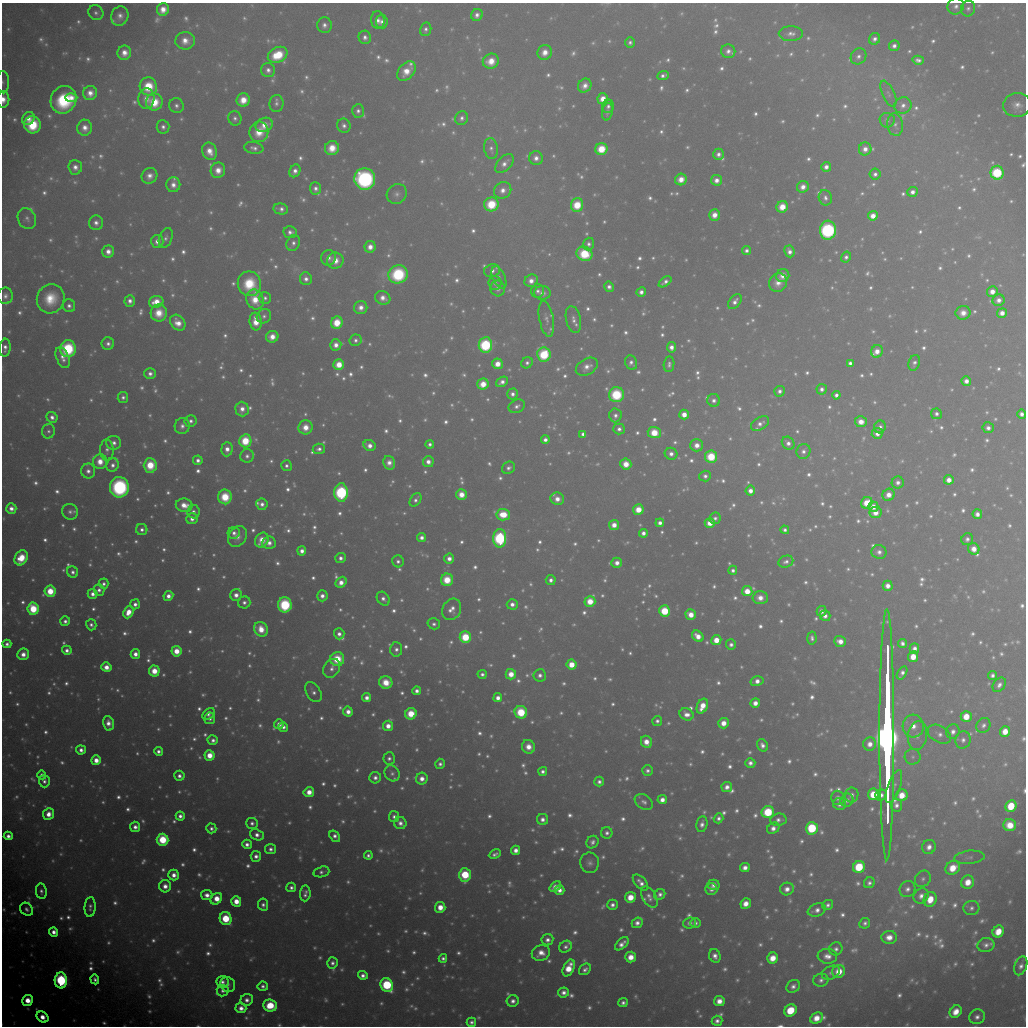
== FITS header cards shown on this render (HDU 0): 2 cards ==
NAXIS1  =                 1024 / Required FITS header
NAXIS2  =                 1024 / Required FITS header

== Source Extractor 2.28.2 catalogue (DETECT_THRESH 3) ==
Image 1024 x 1024 px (HDU 0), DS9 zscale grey, 1 PNG px = 1 image px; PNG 1028 x 1028 px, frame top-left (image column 1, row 1024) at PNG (2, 3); each listed source drawn as its Kron ellipse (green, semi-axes under 4 px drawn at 4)
Background 9770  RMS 56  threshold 169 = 3 sigma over >= 5 px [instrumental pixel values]
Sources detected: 1818; of the 1818, the 500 brightest by FLUX_AUTO listed and drawn (1318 fainter detections omitted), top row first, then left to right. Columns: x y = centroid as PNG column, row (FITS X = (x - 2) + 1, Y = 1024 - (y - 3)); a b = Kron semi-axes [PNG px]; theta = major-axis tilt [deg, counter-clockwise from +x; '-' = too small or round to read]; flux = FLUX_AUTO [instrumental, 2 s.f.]
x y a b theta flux
956 6 8 8 - 2.5e+04
968 8 8 7 - 1.6e+04
163 9 6 6 - 5.8e+04
96 13 8 7 - 1.8e+04
477 15 6 5 - 2.6e+04
120 16 10 8 66 3.5e+04
378 20 9 6 -81 3.1e+04
382 22 7 5 -81 2.1e+04
324 25 7 7 - 2.5e+04
426 29 7 5 78 1.7e+04
791 34 12 7 0 2.8e+04
365 37 7 6 - 2.4e+04
875 39 6 5 - 2.2e+04
185 41 10 9 - 5.5e+04
630 42 5 5 - 1.6e+04
894 46 5 5 - 2.4e+04
728 51 7 6 - 2.5e+04
545 52 7 7 - 5.1e+04
124 53 7 6 - 5.0e+04
278 55 10 7 27 1.7e+05
858 56 8 7 - 2.3e+04
918 60 6 4 -13 1.9e+04
491 61 8 7 - 7.7e+04
268 70 7 7 - 2.5e+04
406 71 11 7 50 7.5e+04
663 75 6 4 23 1.8e+04
3 82 11 6 -89 1.6e+04
148 86 9 8 - 1.7e+05
585 86 7 6 - 3.5e+04
90 93 7 7 - 4.3e+04
888 94 14 6 -65 1.7e+04
71 98 6 4 1 3.6e+04
3 99 8 6 90 5.1e+04
146 99 10 8 87 4.3e+04
603 99 5 5 - 6.1e+04
63 100 14 12 61 3.4e+05
243 100 7 6 - 7.7e+04
154 102 8 8 - 1.3e+05
276 103 8 7 - 1.9e+04
903 105 9 8 - 2.8e+04
1017 105 14 12 7 4.4e+04
176 106 7 7 - 2.0e+04
608 106 7 6 - 1.8e+04
358 111 7 6 - 1.9e+04
607 112 9 5 77 1.6e+04
28 118 7 6 - 3.7e+04
235 118 7 6 - 1.6e+04
461 118 7 6 - 1.9e+04
887 120 7 7 - 1.7e+04
32 125 8 8 - 2.3e+05
264 125 9 6 26 6.2e+04
895 125 11 8 -82 2.1e+04
344 126 7 6 - 2.2e+04
163 127 7 6 - 2.1e+04
85 128 8 7 - 4.2e+04
259 132 10 9 - 9.5e+04
254 148 9 6 -9 2.1e+04
332 148 7 7 - 8.4e+04
491 148 10 7 -80 1.9e+04
601 149 6 6 - 1.4e+05
865 149 6 6 - 3.6e+04
210 151 9 7 -64 5.8e+04
718 154 6 5 - 2.3e+04
536 158 7 7 - 3.0e+04
504 163 11 6 46 3.2e+04
75 167 7 6 - 3.2e+04
826 167 5 5 - 2.9e+04
218 170 8 7 - 5.6e+04
295 171 7 5 61 2.7e+04
997 173 7 6 - 3.8e+05
875 174 5 5 - 1.8e+04
150 176 8 7 - 3.6e+04
365 179 10 10 - 8.6e+05
681 179 6 5 - 5.5e+04
716 180 5 5 - 3.5e+04
173 185 7 7 - 3.6e+04
803 187 6 5 - 3.8e+04
316 188 6 5 - 2.2e+04
503 190 9 8 - 3.9e+04
912 192 5 5 - 2.7e+04
397 194 10 9 - 2.3e+04
825 198 8 6 -71 1.9e+04
491 204 7 7 - 1.7e+05
577 205 7 6 - 1.5e+05
782 207 6 5 - 8.7e+04
281 209 7 5 -12 2.3e+04
714 215 6 5 - 5.1e+04
873 216 5 4 - 5.6e+04
27 219 11 9 -65 2.2e+04
96 223 7 7 - 2.7e+04
828 230 9 8 - 7.8e+05
290 232 7 6 - 2.3e+04
166 238 10 6 69 1.8e+04
157 241 6 6 - 3.6e+04
293 243 8 6 65 2.1e+04
589 244 6 5 - 1.7e+04
370 247 6 5 - 4.5e+04
108 251 6 6 - 3.8e+04
746 251 4 4 - 1.8e+04
789 251 6 5 - 2.9e+04
584 254 8 7 - 2.1e+05
846 257 5 5 - 1.6e+04
329 258 8 7 - 2.6e+04
335 261 8 8 - 5.6e+04
492 271 8 6 13 2.3e+04
398 274 10 9 - 3.4e+05
783 276 6 6 - 4.4e+04
499 278 12 6 -67 1.8e+04
306 279 6 6 - 2.5e+04
531 281 7 6 - 4.1e+04
665 282 7 4 36 2.2e+04
495 283 7 6 - 1.6e+04
778 283 10 8 52 4.4e+04
249 284 12 11 - 1.9e+05
609 287 5 5 - 2.1e+04
498 288 8 7 - 2.6e+04
538 291 7 6 - 1.7e+04
641 292 5 4 - 2.5e+04
992 292 5 5 - 4.7e+04
542 293 8 7 - 3.0e+04
5 296 8 7 - 2.2e+04
265 298 6 6 - 1.6e+04
383 298 8 6 -28 4.0e+04
51 299 15 13 65 1.4e+05
255 300 10 8 -61 9.1e+04
999 300 6 5 - 3.1e+04
130 301 6 5 - 2.8e+04
156 302 7 6 - 7.4e+04
735 302 8 5 54 2.5e+04
69 306 6 6 - 2.0e+04
361 307 7 6 - 3.6e+04
159 313 8 8 - 8.5e+04
963 313 7 6 - 4.8e+04
1002 313 5 5 - 3.9e+04
264 316 7 7 - 1.7e+04
546 319 18 7 -79 2.7e+04
573 319 14 7 -77 2.8e+04
256 321 9 6 -83 9.0e+04
178 323 9 6 -50 5.6e+04
337 323 6 6 - 1.3e+05
272 337 6 6 - 5.2e+04
356 340 6 5 - 1.8e+04
108 344 6 6 - 2.2e+04
336 345 5 5 - 3.6e+04
485 345 8 6 84 4.6e+05
671 347 5 4 - 3.1e+04
5 348 9 5 85 2.6e+04
68 349 8 8 - 3.7e+05
877 351 6 5 - 4.8e+04
544 354 7 6 - 2.9e+05
63 358 11 6 -66 3.3e+04
527 363 6 5 - 1.6e+04
631 363 7 6 - 2.0e+04
850 363 4 4 - 2.0e+04
914 363 8 5 70 1.7e+04
498 364 5 5 - 6.2e+04
669 364 8 5 82 1.6e+04
339 365 5 5 - 9.1e+04
587 367 12 8 30 4.0e+04
150 374 6 5 - 2.4e+04
966 381 4 4 - 3.2e+04
502 382 6 4 34 2.8e+04
483 384 6 5 - 8.4e+04
822 389 5 5 - 2.2e+04
779 391 5 5 - 2.0e+04
512 394 5 5 - 2.2e+04
616 395 7 7 - 2.6e+05
836 395 4 4 - 2.0e+04
123 397 5 5 - 1.7e+04
714 400 6 6 - 2.3e+04
517 406 8 6 24 1.9e+04
242 409 7 6 - 4.1e+04
936 414 5 5 - 1.8e+04
1022 414 4 4 - 2.5e+04
615 415 7 6 - 2.1e+04
684 415 5 5 - 5.6e+04
52 417 5 5 - 2.5e+04
191 421 6 6 - 1.9e+04
861 422 6 5 - 5.1e+04
760 424 10 6 30 2.6e+04
182 426 8 7 - 2.6e+04
306 427 7 7 - 6.4e+04
880 427 6 5 - 1.8e+04
988 428 5 5 - 2.4e+04
619 429 5 5 - 2.0e+04
48 431 7 6 - 1.6e+04
654 433 6 5 - 1.3e+05
877 433 5 5 - 3.5e+04
583 434 4 4 - 1.9e+04
545 440 4 4 - 2.4e+04
245 441 6 6 - 1.7e+05
114 443 7 7 - 2.6e+04
788 443 7 6 - 2.6e+04
430 444 4 4 - 1.6e+04
697 445 6 6 - 4.8e+04
369 446 6 5 - 3.9e+04
227 449 7 5 87 3.9e+04
319 449 6 5 - 2.1e+04
107 450 10 7 -89 1.9e+04
803 451 7 7 - 2.3e+04
671 454 6 6 - 2.8e+04
247 456 7 6 - 2.1e+04
711 457 6 6 - 1.8e+05
198 460 5 4 - 2.3e+04
100 462 7 7 - 7.0e+04
428 462 5 5 - 3.3e+04
389 463 7 5 -67 3.5e+04
626 464 5 5 - 7.3e+04
113 465 7 6 - 2.5e+04
150 465 7 6 - 1.4e+05
286 466 5 5 - 1.6e+04
508 468 7 6 - 1.9e+04
88 471 7 7 - 2.7e+04
705 476 6 5 - 1.9e+04
949 480 5 4 - 4.4e+04
898 482 6 6 - 2.4e+04
119 487 10 9 - 6.5e+05
750 491 5 5 - 3.5e+04
341 493 9 6 90 6.3e+05
461 494 5 5 - 6.5e+04
889 495 6 5 - 5.0e+04
225 497 7 7 - 1.6e+05
557 499 7 6 - 4.3e+04
416 500 7 5 57 1.7e+04
867 503 6 5 - 9.8e+04
262 504 6 5 - 2.4e+04
184 505 8 6 -10 6.3e+04
873 507 5 5 - 4.8e+04
11 509 5 5 - 3.2e+04
638 509 5 5 - 9.4e+04
70 512 8 7 - 1.9e+04
193 512 6 6 - 2.0e+04
875 512 6 5 - 5.5e+04
977 514 5 4 - 2.7e+04
503 515 7 6 - 1.3e+05
715 518 6 5 - 1.7e+04
192 519 5 5 - 2.6e+04
660 523 4 4 - 2.4e+04
710 523 5 5 - 6.0e+04
614 525 5 5 - 5.1e+04
142 529 5 5 - 1.9e+04
785 530 4 4 - 1.6e+04
234 533 6 5 - 2.1e+04
643 533 4 4 - 2.5e+04
237 537 11 8 55 3.8e+04
422 538 4 4 - 2.7e+04
500 538 9 6 90 6.4e+05
967 539 6 5 - 1.8e+04
262 540 8 6 57 7.4e+04
269 543 6 6 - 3.1e+04
974 549 6 5 - 5.1e+04
302 551 4 4 - 3.1e+04
879 552 7 6 - 2.6e+04
21 558 8 6 59 1.3e+05
340 558 5 5 - 2.3e+04
449 559 5 5 - 3.2e+04
398 561 6 5 - 1.8e+04
786 562 7 6 - 1.8e+04
617 563 5 5 - 3.4e+04
733 570 4 4 - 1.7e+04
73 572 6 5 - 2.0e+04
447 580 6 6 - 1.3e+05
551 580 5 5 - 2.2e+04
341 582 6 5 - 4.6e+04
104 584 5 4 - 1.7e+04
888 586 5 5 - 3.7e+04
99 590 5 5 - 2.2e+04
50 591 5 5 - 1.3e+05
747 591 5 5 - 7.8e+04
93 594 5 5 - 3.0e+04
236 595 6 5 - 3.6e+04
168 596 5 4 - 3.4e+04
322 596 5 5 - 2.9e+04
760 598 7 6 - 4.6e+04
383 599 7 6 - 2.4e+04
590 601 5 5 - 9.3e+04
244 602 6 6 - 2.0e+04
135 604 5 5 - 2.5e+04
512 604 5 5 - 2.8e+04
285 605 7 7 - 3.7e+05
33 609 6 5 - 2.1e+05
452 609 11 9 61 4.2e+04
665 611 5 5 - 2.2e+05
821 611 5 5 - 2.7e+04
128 612 6 5 - 7.2e+04
691 615 5 5 - 6.3e+04
825 616 5 5 - 2.8e+04
65 621 5 5 - 2.0e+04
434 624 6 5 - 1.6e+04
91 625 6 5 - 1.8e+04
261 629 7 6 - 8.5e+04
339 634 5 5 - 2.5e+04
698 636 6 5 - 5.2e+04
465 637 6 5 - 2.3e+05
812 638 6 4 -86 1.6e+04
716 640 5 5 - 7.5e+04
840 641 6 5 - 4.4e+04
902 643 4 4 - 2.0e+04
7 644 4 4 - 1.9e+04
731 645 5 5 - 1.9e+04
396 649 7 6 - 2.1e+04
914 649 5 4 - 2.8e+04
67 650 5 4 - 2.5e+04
176 651 5 5 - 8.1e+04
23 654 6 6 - 4.2e+04
135 654 5 4 - 3.6e+04
913 657 5 5 - 8.4e+04
337 659 7 7 - 1.5e+05
571 665 5 5 - 9.2e+04
106 667 5 4 - 5.4e+04
332 668 10 8 57 2.8e+04
154 671 5 5 - 9.3e+04
902 673 7 4 58 2.3e+04
482 674 4 4 - 1.6e+04
511 674 5 5 - 6.8e+04
540 675 6 6 - 2.2e+04
992 675 4 4 - 1.6e+04
757 681 6 5 - 3.2e+04
386 682 6 6 - 9.1e+04
999 685 8 5 53 2.2e+04
417 691 4 4 - 2.4e+04
313 692 11 7 -58 2.3e+04
367 698 4 4 - 3.1e+04
498 698 4 4 - 3.3e+04
755 703 5 5 - 3.7e+04
702 706 8 5 65 7.9e+04
348 712 5 5 - 3.9e+04
521 712 6 6 - 2.3e+05
209 714 7 5 39 2.1e+04
411 714 6 5 - 1.5e+05
687 714 7 6 - 3.7e+04
966 716 5 5 - 9.1e+04
210 718 6 5 - 2.0e+04
657 721 5 5 - 1.6e+04
108 723 7 5 -76 4.0e+04
723 723 5 5 - 5.3e+04
279 724 5 5 - 3.3e+04
983 725 8 6 50 1.8e+04
388 726 5 5 - 4.8e+04
913 726 11 10 - 6.0e+04
283 727 5 5 - 2.3e+04
1005 731 5 5 - 6.5e+04
953 732 7 6 - 2.7e+04
939 734 12 8 -30 3.2e+04
887 735 126 7 90 1.6e+07
917 735 14 9 82 4.0e+04
213 740 5 4 - 2.1e+04
963 740 9 7 77 2.4e+04
646 742 6 5 - 5.4e+04
870 744 6 6 - 4.1e+04
762 745 6 5 - 2.4e+04
528 747 7 6 - 5.2e+04
81 750 5 4 - 2.7e+04
158 751 4 4 - 2.1e+04
209 755 5 5 - 8.7e+04
913 757 8 7 - 1.7e+04
389 758 6 5 - 1.7e+04
96 760 5 4 - 5.5e+04
750 763 5 5 - 2.3e+04
440 764 5 5 - 1.8e+04
543 771 4 4 - 1.8e+04
647 771 5 5 - 1.8e+04
392 773 8 7 - 1.8e+04
42 775 4 4 - 1.6e+04
179 776 5 5 - 2.2e+04
375 778 6 5 - 2.3e+04
422 779 6 6 - 4.0e+04
44 781 6 5 - 1.8e+04
599 782 5 5 - 1.9e+04
727 787 5 5 - 3.0e+04
894 787 17 6 71 2.6e+04
309 792 5 5 - 6.1e+04
873 794 6 5 - 1.3e+05
852 795 7 6 - 2.1e+04
881 795 5 5 - 2.3e+04
902 795 6 5 - 8.3e+04
838 798 7 6 - 2.1e+04
662 800 5 4 - 3.4e+04
847 800 7 6 - 2.1e+04
644 802 10 7 -33 2.1e+04
840 804 6 6 - 2.6e+04
896 805 6 5 - 2.2e+04
1011 806 6 5 - 1.5e+05
768 812 6 6 - 2.4e+05
48 814 6 5 - 4.9e+04
180 816 4 4 - 2.5e+04
394 817 5 5 - 1.8e+04
719 818 5 4 - 1.8e+04
542 819 5 5 - 2.8e+04
778 820 8 6 8 2.2e+04
252 823 6 5 - 1.9e+04
400 823 6 6 - 2.8e+04
702 824 8 5 79 2.5e+04
1010 825 6 6 - 9.0e+04
135 827 5 5 - 2.8e+04
211 828 5 5 - 1.6e+04
773 828 6 5 - 3.0e+04
812 828 6 6 - 4.0e+05
607 833 6 5 - 1.9e+04
257 835 7 5 -22 2.9e+04
8 836 4 4 - 2.5e+04
335 836 6 4 -54 2.4e+04
162 840 6 6 - 2.4e+05
592 842 6 5 - 2.0e+04
247 844 5 4 - 2.5e+04
929 847 7 6 - 3.5e+04
270 849 5 5 - 2.0e+04
516 850 4 4 - 3.4e+04
495 854 6 4 27 1.8e+04
368 855 4 4 - 1.6e+04
256 856 5 5 - 2.6e+04
969 857 15 6 5 1.9e+04
590 863 10 9 - 2.4e+04
859 867 6 5 - 2.4e+05
745 868 5 4 - 3.2e+04
953 868 8 6 38 1.1e+05
321 872 8 5 17 1.6e+04
174 875 5 5 - 3.8e+04
465 875 7 6 - 2.4e+05
923 879 9 7 49 1.7e+04
640 882 10 5 -47 3.0e+04
968 882 7 6 - 7.6e+04
869 883 6 5 - 1.8e+04
713 885 6 5 - 3.0e+04
165 886 6 6 - 4.0e+04
291 887 5 5 - 1.8e+04
555 887 6 4 37 3.3e+04
711 889 6 6 - 2.6e+04
787 889 7 6 - 3.5e+04
907 889 8 7 - 2.4e+04
559 890 5 4 - 3.1e+04
41 891 8 5 -82 1.7e+04
305 893 8 5 85 2.2e+04
660 894 6 5 - 2.0e+04
207 895 6 5 - 3.4e+04
921 896 8 7 - 3.2e+04
630 897 5 5 - 8.5e+04
649 897 11 6 -59 2.6e+04
216 899 6 5 - 7.8e+04
930 899 7 6 - 9.1e+04
236 901 5 5 - 6.7e+04
746 903 5 5 - 5.0e+04
263 905 6 5 - 1.9e+04
612 905 5 5 - 2.3e+04
828 905 5 5 - 1.6e+04
90 907 10 5 86 1.7e+04
440 907 5 5 - 6.2e+04
971 908 8 7 - 1.8e+04
27 909 7 6 - 1.8e+04
817 910 9 6 20 3.0e+04
226 919 7 5 -69 2.3e+05
637 923 6 5 - 2.6e+04
690 923 6 5 - 2.3e+04
695 923 5 5 - 1.7e+04
865 923 6 5 - 1.6e+04
998 931 6 5 - 9.1e+04
54 932 4 4 - 3.4e+04
889 937 7 6 - 5.1e+04
547 940 6 5 - 2.5e+04
622 944 8 4 42 3.3e+04
986 945 8 7 - 2.4e+04
566 947 7 5 35 1.7e+04
836 949 7 6 - 2.0e+04
541 953 9 7 21 5.7e+04
715 956 7 5 -66 3.1e+04
827 956 10 7 -7 3.8e+04
631 957 5 5 - 6.3e+04
443 958 4 4 - 1.7e+04
773 958 5 5 - 7.3e+04
332 963 5 5 - 2.0e+04
1021 966 10 6 70 2.7e+04
569 968 9 5 64 1.0e+05
585 969 7 5 41 2.1e+04
839 971 7 6 - 8.1e+04
831 973 9 6 26 1.6e+04
363 975 5 4 - 2.5e+04
95 979 5 4 - 1.8e+04
61 980 8 6 -87 8.0e+05
821 980 8 6 11 2.0e+04
222 982 6 6 - 2.1e+04
228 984 8 7 - 1.7e+04
387 985 7 6 - 4.9e+05
263 986 5 4 - 1.8e+04
793 986 7 6 - 2.4e+04
223 991 6 6 - 1.8e+04
564 992 5 5 - 2.9e+04
27 1000 6 5 - 7.9e+04
247 1000 6 5 - 2.8e+04
513 1001 6 5 - 2.6e+04
719 1001 5 5 - 5.2e+04
623 1003 5 4 - 1.9e+04
270 1006 7 6 - 1.7e+05
241 1008 5 5 - 3.6e+04
790 1010 7 5 41 1.4e+05
956 1012 7 5 50 6.6e+04
42 1017 6 5 - 5.8e+04
977 1017 8 7 - 2.8e+04
816 1018 6 5 - 7.2e+04
717 1021 5 5 - 2.2e+04
471 1022 5 4 - 1.8e+04
At the frame edge (FLAGS 8, measured only in part): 2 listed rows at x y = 3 82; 3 99
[1318 fainter detections neither listed nor drawn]

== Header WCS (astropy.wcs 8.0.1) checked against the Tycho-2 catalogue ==
Header WCS as astropy/WCSLIB reads it (applying the file's SIP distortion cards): RA---TAN-SIP/DEC--TAN-SIP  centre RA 21:57:28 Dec +11:52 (329.37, +11.87 deg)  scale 31.6 arcsec/px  FOV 540.0' x 540.0'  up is +118 deg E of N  parity flipped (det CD > 0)
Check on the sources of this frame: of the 60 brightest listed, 50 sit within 47.5 arcsec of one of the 180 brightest Tycho-2 stars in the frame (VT <= 8.42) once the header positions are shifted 5.38 arcsec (4.59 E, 2.80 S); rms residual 18.24 arcsec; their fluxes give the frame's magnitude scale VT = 20.31 - 2.5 log10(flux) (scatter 0.25 mag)
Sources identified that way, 360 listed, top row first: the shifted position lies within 47.5 arcsec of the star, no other Tycho-2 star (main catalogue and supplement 1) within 95.0 arcsec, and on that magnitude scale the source's flux lands within +1.5 / -3 mag of the star's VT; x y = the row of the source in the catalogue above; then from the Tycho-2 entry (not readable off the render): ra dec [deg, ICRS J2000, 3 dp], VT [Tycho-2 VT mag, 2 dp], TYC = Tycho-2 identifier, HIP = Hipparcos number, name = IAU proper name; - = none
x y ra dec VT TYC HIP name
163 9 334.855 +12.460 8.07 1145-232-1 110205 -
477 15 333.458 +10.073 9.10 1141-365-1 - -
378 20 333.840 +10.859 9.32 1141-428-1 - -
382 22 333.811 +10.831 9.39 1141-602-1 - -
324 25 334.032 +11.287 9.45 1145-623-1 - -
426 29 333.567 +10.525 9.51 1141-978-1 - -
791 34 331.983 +7.739 10.08 1136-624-1 - -
875 39 331.583 +7.110 9.36 564-507-1 - -
894 46 331.447 +6.988 8.92 564-669-1 109076 -
491 61 333.038 +10.155 8.13 1140-1217-1 109604 -
268 70 333.924 +11.911 9.04 1145-1049-1 - -
148 86 334.313 +12.898 7.11 1145-1388-1 110035 -
585 86 332.445 +9.536 9.29 1140-742-1 - -
603 99 332.267 +9.451 7.94 1140-1451-1 109341 -
243 100 333.798 +12.228 7.96 1145-847-1 - -
276 103 333.624 +11.990 10.11 1145-745-1 - -
903 105 330.948 +7.166 9.47 564-345-1 - -
608 106 332.185 +9.442 9.45 1140-1483-1 - -
358 111 333.218 +11.391 9.31 1145-651-1 109658 -
607 112 332.145 +9.469 9.88 1140-1454-1 - -
235 118 333.689 +12.372 9.77 1145-919-1 - -
461 118 332.718 +10.622 9.64 1140-909-1 - -
264 125 333.513 +12.172 8.20 1145-1194-1 109772 -
895 125 330.832 +7.306 10.53 564-167-1 - -
163 127 333.933 +12.959 9.36 1145-1145-1 - -
259 132 333.479 +12.244 8.42 1145-848-1 - -
332 148 333.040 +11.748 8.17 1144-635-1 - -
491 148 332.358 +10.521 10.11 1140-346-1 - -
601 149 331.881 +9.671 7.03 1140-1408-1 109218 -
210 151 333.547 +12.705 8.58 1145-992-1 - -
718 154 331.343 +8.790 9.38 1136-467-1 - -
536 158 332.086 +10.216 9.18 1140-204-1 - -
504 163 332.177 +10.487 9.44 1140-62-1 109305 -
826 167 330.791 +8.011 8.89 1135-1076-1 - -
218 170 333.355 +12.721 8.42 1145-406-1 109716 -
295 171 333.019 +12.130 8.99 1144-943-1 109597 -
997 173 330.033 +6.717 5.97 564-1847-1 108612 -
875 174 330.528 +7.664 9.38 1135-459-1 - -
365 179 332.656 +11.625 5.96 1144-1415-1 109471 -
716 180 331.146 +8.913 8.66 1135-34-1 108973 -
173 185 333.432 +13.127 9.03 1149-1325-1 - -
803 187 330.732 +8.274 8.88 1135-445-1 - -
316 188 332.793 +12.046 9.31 1144-1329-1 - -
503 190 331.975 +10.609 9.05 1140-937-1 - -
912 192 330.234 +7.448 8.80 564-3-1 108678 -
491 204 331.914 +10.754 7.19 1140-823-1 109226 -
782 207 330.663 +8.515 7.87 1135-27-1 - -
281 209 332.776 +12.395 9.69 1144-906-1 109516 -
873 216 330.212 +7.852 7.99 1135-489-1 108663 -
828 230 330.288 +8.257 5.80 1135-877-1 108699 -
166 238 333.043 +13.415 10.11 1148-1241-1 - -
157 241 333.056 +13.489 8.73 1148-1244-1 - -
293 243 332.456 +12.446 9.69 1144-300-1 - -
589 244 331.188 +10.168 9.91 1139-1324-1 - -
370 247 332.098 +11.870 8.47 1144-1408-1 - -
746 251 330.470 +8.972 9.38 1135-132-1 - -
789 251 330.279 +8.644 8.92 1135-1052-1 108696 -
584 254 331.130 +10.240 7.03 1139-952-1 108963 -
846 257 330.002 +8.230 9.67 1135-699-1 - -
329 258 332.189 +12.237 9.80 1144-947-1 - -
335 261 332.137 +12.195 8.78 1144-976-1 - -
492 271 331.389 +11.026 9.31 1140-103-1 - -
398 274 331.761 +11.768 7.04 1144-731-1 109181 -
783 276 330.122 +8.796 9.16 1135-402-1 - -
499 278 331.314 +11.000 10.75 1140-213-1 - -
306 279 332.119 +12.501 9.27 1144-1058-1 - -
665 282 330.567 +9.725 9.52 1139-1438-1 - -
495 283 331.280 +11.055 9.94 1140-343-1 - -
778 283 330.083 +8.864 9.89 1135-186-1 - -
249 284 332.326 +12.959 8.25 1144-1158-1 - -
498 288 331.222 +11.057 9.65 1139-348-1 - -
538 291 331.035 +10.758 10.01 1139-938-1 - -
641 292 330.587 +9.959 9.34 1139-435-1 - -
992 292 329.124 +7.242 8.54 557-409-1 - -
265 298 332.144 +12.897 9.67 1144-1262-1 - -
383 298 331.643 +11.988 8.97 1144-1048-1 - -
255 300 332.174 +12.981 8.45 1144-288-1 - -
999 300 329.030 +7.228 9.31 557-67-1 - -
735 302 330.115 +9.279 9.43 1135-394-1 108633 -
361 307 331.658 +12.197 9.12 1144-950-1 109154 -
159 313 332.483 +13.780 8.68 1148-1491-1 - -
963 313 329.078 +7.554 9.29 1122-360-1 108286 -
1002 313 328.917 +7.254 8.76 557-367-1 108239 -
264 316 332.003 +12.982 10.29 1144-94-1 - -
256 321 331.992 +13.069 7.82 1144-1020-1 109251 -
337 323 331.641 +12.445 7.25 1144-338-1 109147 -
272 337 331.806 +13.002 8.73 1144-920-1 - -
356 340 331.420 +12.377 9.65 1144-1224-1 109067 -
336 345 331.467 +12.547 8.73 1144-462-1 109086 -
485 345 330.829 +11.387 5.81 1143-506-1 108875 -
671 347 330.025 +9.954 9.04 1139-1487-1 - -
877 351 329.133 +8.378 8.87 1122-558-1 - -
544 354 330.506 +10.974 6.35 1139-756-1 108766 -
63 358 332.519 +14.711 10.26 1148-388-1 - -
527 363 330.513 +11.139 9.65 1139-64-1 - -
631 363 330.078 +10.329 9.56 1139-1336-1 - -
850 363 329.152 +8.634 9.23 1122-8-1 - -
498 364 330.628 +11.371 8.12 1143-1366-1 108806 -
339 365 331.300 +12.605 7.53 1144-1268-1 109024 -
587 367 330.230 +10.694 9.75 1139-291-1 108674 -
150 374 332.039 +14.102 9.32 1148-739-1 - -
966 381 328.531 +7.808 9.04 1122-270-1 - -
502 382 330.467 +11.409 9.27 1143-1146-1 - -
483 384 330.530 +11.568 7.84 1143-1548-1 - -
822 389 329.066 +8.963 9.42 1122-123-1 - -
779 391 329.226 +9.296 9.56 1122-155-1 - -
512 394 330.326 +11.381 9.50 1143-210-1 - -
616 395 329.882 +10.576 7.18 1139-929-1 108566 -
836 395 328.959 +8.872 9.29 1122-271-1 - -
123 397 331.965 +14.411 9.76 1148-1015-1 - -
714 400 329.428 +9.846 9.67 1139-821-1 - -
242 409 331.362 +13.538 8.89 1148-1117-1 - -
936 414 328.398 +8.171 9.43 1122-1012-1 - -
1022 414 328.045 +7.516 9.13 1122-920-1 - -
684 415 329.441 +10.133 8.13 1139-161-1 108413 -
191 421 331.486 +13.988 9.48 1148-874-1 - -
760 424 329.052 +9.584 9.65 1126-1606-1 - -
182 426 331.482 +14.073 10.15 1148-581-1 - -
306 427 330.942 +13.125 8.57 1147-326-1 108919 -
880 427 328.527 +8.663 10.19 1122-130-1 - -
988 428 328.074 +7.831 9.56 1122-1192-1 - -
619 429 329.600 +10.698 9.55 1139-707-1 - -
48 431 332.017 +15.126 10.06 1681-1294-1 - -
654 433 329.424 +10.440 7.34 1139-966-1 108408 -
877 433 328.487 +8.711 8.75 1122-1459-1 - -
583 434 329.712 +11.000 9.23 1139-246-1 - -
545 440 329.826 +11.315 9.12 1143-602-1 - -
788 443 328.779 +9.443 9.34 1126-1346-1 108187 -
697 445 329.145 +10.162 8.78 1126-1571-1 - -
369 446 330.524 +12.705 8.67 1143-619-1 108775 -
227 449 331.107 +13.824 8.76 1147-1591-1 - -
803 451 328.651 +9.359 10.05 1122-181-1 - -
671 454 329.186 +10.396 9.47 1126-1659-1 - -
247 456 330.964 +13.699 9.83 1147-84-1 - -
711 457 328.996 +10.097 7.17 1126-448-1 108263 -
198 460 331.141 +14.097 9.04 1147-1503-1 - -
100 462 331.553 +14.858 8.30 1148-1295-1 - -
428 462 330.147 +12.316 8.98 1143-1525-1 - -
389 463 330.305 +12.623 9.71 1143-231-1 - -
626 464 329.293 +10.790 8.23 1126-1585-1 - -
113 465 331.470 +14.775 9.38 1148-60-1 109088 -
150 465 331.308 +14.486 7.59 1148-1375-1 109030 -
286 466 330.719 +13.433 9.63 1147-1028-1 - -
88 471 331.527 +14.988 9.65 1148-676-1 - -
705 476 328.867 +10.223 10.01 1126-396-1 - -
898 482 328.017 +8.754 9.77 1122-1353-1 - -
119 487 331.264 +14.816 6.60 1147-277-1 109009 -
750 491 328.561 +9.930 8.85 1126-511-1 - -
341 493 330.272 +13.120 5.64 1143-1614-1 108693 -
461 494 329.744 +12.194 8.32 1143-700-1 - -
225 497 330.733 +14.039 7.68 1147-981-1 108843 -
557 499 329.306 +11.466 8.99 1130-1729-1 108367 -
416 500 329.895 +12.575 9.76 1143-1029-1 - -
262 504 330.516 +13.783 9.41 1147-1625-1 - -
873 507 327.927 +9.042 8.41 1122-759-1 107902 -
11 509 331.560 +15.737 9.26 1680-66-1 - -
638 509 328.881 +10.880 7.83 1126-16-1 108228 -
70 512 331.280 +15.298 10.60 1680-1947-1 - -
193 512 330.750 +14.345 9.86 1147-127-1 - -
875 512 327.871 +9.050 8.72 1122-865-1 - -
192 519 330.698 +14.386 9.18 1147-1635-1 - -
660 523 328.686 +10.768 9.10 1126-918-1 - -
710 523 328.476 +10.380 8.40 1126-843-1 - -
614 525 328.861 +11.133 8.42 1126-988-1 - -
142 529 330.828 +14.819 9.41 1147-487-1 - -
785 530 328.110 +9.825 9.77 1126-966-1 - -
234 533 330.408 +14.121 9.59 1147-797-1 - -
643 533 328.673 +10.938 9.06 1126-1161-1 - -
237 537 330.361 +14.108 10.28 1147-1337-1 - -
422 538 329.570 +12.682 9.19 1143-89-1 - -
500 538 329.235 +12.076 5.54 1130-1972-1 108339 -
967 539 327.286 +8.443 10.01 1121-436-1 - -
262 540 330.232 +13.931 8.46 1147-1554-1 - -
269 543 330.177 +13.887 9.65 1147-1401-1 - -
974 549 327.183 +8.435 8.74 1121-640-1 - -
302 551 329.973 +13.668 8.97 1147-186-1 - -
340 558 329.751 +13.397 9.30 1147-1056-1 - -
449 559 329.286 +12.554 9.19 1130-1806-1 - -
398 561 329.480 +12.964 9.69 1143-701-1 108432 -
617 563 328.549 +11.266 9.03 1130-1398-1 - -
733 570 328.005 +10.395 9.43 1126-572-1 - -
73 572 330.785 +15.529 9.75 1680-30-1 - -
447 580 329.127 +12.659 7.86 1130-1661-1 108307 -
551 580 328.688 +11.853 9.33 1130-910-1 - -
341 582 329.554 +13.494 8.59 1147-676-1 - -
104 584 330.558 +15.337 9.91 1680-1993-1 - -
888 586 327.245 +9.253 9.14 1121-1093-1 107698 -
99 590 330.528 +15.400 9.49 1680-1619-1 - -
50 591 330.729 +15.782 7.30 1680-33-1 108842 -
747 591 327.781 +10.368 7.93 1126-1094-1 107858 -
93 594 330.523 +15.466 9.11 1680-1741-1 - -
168 596 330.182 +14.889 8.82 1147-731-1 - -
322 596 329.527 +13.695 9.45 1147-116-1 - -
760 598 327.674 +10.292 9.35 1126-794-1 - -
383 599 329.249 +13.233 9.71 1134-2137-1 - -
590 601 328.354 +11.634 7.92 1130-768-1 108051 -
244 602 329.806 +14.327 9.79 1147-559-1 - -
135 604 330.257 +15.181 9.05 1680-1954-1 108686 -
512 604 328.656 +12.253 9.21 1130-1130-1 - -
33 609 330.660 +15.986 6.68 1680-609-1 108814 -
665 611 327.966 +11.091 6.68 1126-413-1 107919 -
821 611 327.316 +9.872 9.35 1125-1511-1 - -
691 615 327.828 +10.902 8.34 1126-443-1 - -
825 616 327.265 +9.862 9.08 1125-1549-1 - -
65 621 330.422 +15.790 9.42 1680-250-1 - -
339 634 329.151 +13.721 9.30 1134-2026-1 - -
698 636 327.624 +10.935 8.71 1126-185-1 107811 -
465 637 328.592 +12.751 6.61 1130-233-1 108127 -
716 640 327.521 +10.807 7.88 1126-200-1 107780 -
902 643 326.727 +9.372 9.80 1121-99-1 - -
7 644 330.489 +16.332 9.81 1680-935-1 - -
731 645 327.425 +10.712 9.54 1125-171-1 - -
914 649 326.639 +9.299 9.28 1121-541-1 - -
67 650 330.181 +15.899 9.38 1680-207-1 - -
176 651 329.704 +15.054 8.07 1679-2075-1 108498 -
23 654 330.335 +16.250 9.20 1680-477-1 - -
135 654 329.857 +15.384 8.81 1679-1903-1 - -
913 657 326.581 +9.342 7.67 1121-767-1 107495 -
337 659 328.956 +13.839 7.86 1134-801-1 108249 -
571 665 327.928 +12.036 7.63 1130-1171-1 107903 -
106 667 329.875 +15.662 8.21 1679-1151-1 108563 -
154 671 329.639 +15.307 7.91 1679-1928-1 108483 -
902 673 326.500 +9.491 9.74 1125-603-1 - -
482 674 328.224 +12.772 9.57 1130-1034-1 - -
511 674 328.105 +12.547 8.29 1130-1367-1 - -
540 675 327.976 +12.327 9.64 1130-513-1 - -
992 675 326.111 +8.803 9.47 1121-887-1 - -
757 681 327.027 +10.656 8.98 1125-883-1 - -
417 691 328.367 +13.351 9.42 1134-1772-1 - -
313 692 328.787 +14.157 10.15 1134-788-1 - -
367 698 328.523 +13.767 9.10 1134-1030-1 - -
498 698 327.971 +12.747 8.74 1130-61-1 - -
755 703 326.860 +10.760 8.69 1125-1069-1 - -
702 706 327.059 +11.178 8.21 1125-214-1 107647 -
411 714 328.208 +13.489 7.47 1134-1169-1 108002 -
966 716 325.893 +9.172 7.87 1121-1053-1 - -
210 718 329.020 +15.072 9.74 1679-1793-1 - -
657 721 327.123 +11.597 9.84 1129-139-1 - -
723 723 326.832 +11.089 8.59 1125-836-1 - -
279 724 328.681 +14.558 9.21 1134-190-1 108153 -
388 726 328.207 +13.716 8.54 1134-1734-1 108001 -
913 726 326.032 +9.624 9.67 1125-41-1 - -
283 727 328.640 +14.535 9.24 1134-414-1 108139 -
1005 731 325.619 +8.931 8.31 1121-1005-1 107169 -
953 732 325.829 +9.337 9.58 1121-57-1 - -
939 734 325.859 +9.449 9.77 1125-295-1 - -
646 742 327.003 +11.766 8.91 1129-1655-1 107628 -
870 744 326.068 +10.034 8.81 1125-2001-1 - -
528 747 327.451 +12.707 9.76 1130-312-1 - -
81 750 329.316 +16.198 9.09 1679-883-1 - -
389 758 327.940 +13.841 9.77 1134-1471-1 - -
750 763 326.406 +11.042 9.78 1125-262-1 - -
440 764 327.683 +13.466 9.81 1134-1598-1 - -
543 771 327.195 +12.696 9.64 1129-1861-1 - -
647 771 326.768 +11.874 10.53 1129-1223-1 - -
392 773 327.807 +13.879 10.32 1134-509-1 - -
42 775 329.283 +16.602 9.56 1679-14-1 108360 -
179 776 328.688 +15.542 9.52 1679-1076-1 108157 -
375 778 327.845 +14.027 9.74 1134-828-1 - -
422 779 327.642 +13.668 9.02 1134-1771-1 - -
44 781 329.219 +16.609 9.93 1679-74-1 - -
599 782 326.879 +12.296 9.77 1129-1495-1 - -
309 792 328.008 +14.601 8.42 1134-1225-1 107932 -
873 794 325.654 +10.208 7.59 1125-1349-1 107184 -
852 795 325.738 +10.380 9.72 1125-938-1 - -
881 795 325.619 +10.152 9.68 1125-1675-1 - -
902 795 325.532 +9.992 8.47 1125-1426-1 - -
838 798 325.774 +10.501 9.43 1125-201-1 - -
662 800 326.475 +11.877 8.86 1129-1994-1 107461 -
847 800 325.717 +10.439 9.55 1125-1007-1 - -
840 804 325.716 +10.512 9.33 1125-1586-1 - -
896 805 325.475 +10.073 9.42 1124-45-1 - -
1011 806 325.008 +9.185 6.99 1120-161-1 106981 -
768 812 325.943 +11.101 7.31 1125-772-1 107280 -
180 816 328.360 +15.699 9.41 1679-1493-1 - -
394 817 327.453 +14.038 9.72 1134-1629-1 107759 -
719 818 326.095 +11.513 10.22 1129-269-1 - -
542 819 326.812 +12.891 9.42 1129-124-1 - -
778 820 325.842 +11.054 9.81 1125-1925-1 - -
252 823 327.998 +15.172 9.85 1666-1160-1 - -
400 823 327.375 +14.016 9.94 1133-1681-1 - -
1010 825 324.861 +9.270 9.03 1120-327-1 - -
135 827 328.463 +16.093 9.65 1679-625-1 - -
211 828 328.127 +15.507 9.69 1679-1351-1 - -
773 828 325.793 +11.127 9.33 1125-1382-1 - -
812 828 325.637 +10.824 6.03 1125-925-1 107173 -
607 833 326.439 +12.444 9.66 1129-1647-1 - -
257 835 327.885 +15.180 9.53 1666-1412-1 - -
8 836 328.931 +17.109 9.10 1683-182-1 108246 -
335 836 327.548 +14.578 9.62 1134-354-1 - -
162 840 328.243 +15.932 7.02 1679-1445-1 108012 -
247 844 327.848 +15.296 9.28 1666-803-1 - -
929 847 325.015 +9.987 8.96 1124-904-1 - -
270 849 327.711 +15.131 9.49 1666-977-1 107838 -
516 850 326.676 +13.226 8.94 1133-839-1 - -
368 855 327.250 +14.396 10.07 1133-836-1 - -
256 856 327.715 +15.274 9.20 1666-1132-1 - -
590 863 326.269 +12.699 10.53 1129-1677-1 107390 -
859 867 325.139 +10.612 7.03 1124-401-1 107028 -
745 868 325.597 +11.505 8.92 1129-433-1 - -
953 868 324.754 +9.888 7.96 1124-1088-1 106895 -
321 872 327.314 +14.830 10.27 1133-1379-1 - -
174 875 327.911 +15.988 9.41 1666-752-1 - -
465 875 326.693 +13.720 6.70 1133-1901-1 107531 -
923 879 324.788 +10.162 10.38 1124-2099-1 - -
968 882 324.581 +9.826 8.42 1124-1552-1 - -
869 883 324.971 +10.595 9.97 1124-473-1 - -
713 885 325.587 +11.818 9.98 1129-1921-1 107157 -
165 886 327.856 +16.100 9.43 1666-644-1 - -
291 887 327.314 +15.124 9.78 1666-1105-1 - -
555 887 326.224 +13.062 9.02 1129-572-1 107375 -
711 889 325.562 +11.853 9.86 1129-1680-1 - -
907 889 324.769 +10.322 9.71 1124-1832-1 - -
559 890 326.177 +13.043 9.32 1129-1881-1 - -
41 891 328.347 +17.076 10.02 1683-1785-1 - -
660 894 325.731 +12.276 9.54 1129-1271-1 - -
921 896 324.660 +10.244 9.47 1124-1906-1 - -
630 897 325.827 +12.518 7.90 1129-1437-1 107246 -
216 899 327.540 +15.751 8.01 1666-23-1 107790 -
236 901 327.434 +15.608 8.35 1666-206-1 107753 -
746 903 325.308 +11.643 8.44 1128-960-1 - -
612 905 325.842 +12.689 9.74 1129-466-1 - -
828 905 324.964 +11.010 9.49 1124-957-1 - -
971 908 324.364 +9.901 10.06 1124-1144-1 - -
226 919 327.340 +15.761 6.94 1666-733-1 107726 -
637 923 325.596 +12.567 9.25 1129-928-1 - -
690 923 325.381 +12.160 9.90 1128-1547-1 - -
695 923 325.357 +12.114 9.99 1128-1929-1 - -
865 923 324.671 +10.792 9.76 1124-1187-1 - -
54 932 327.959 +17.147 8.81 1670-902-1 107917 -
547 940 325.829 +13.336 9.71 1133-541-1 - -
622 944 325.489 +12.781 9.10 1128-713-1 - -
986 945 324.013 +9.936 9.99 1124-484-1 - -
566 947 325.699 +13.224 9.81 1133-729-1 - -
836 949 324.582 +11.120 9.94 1124-5-1 - -
631 957 325.349 +12.756 8.46 1128-607-1 107085 -
443 958 326.111 +14.226 9.77 1133-1929-1 - -
773 958 324.765 +11.650 8.32 1128-1656-1 106902 -
332 963 326.534 +15.106 9.85 1666-1195-1 - -
569 968 325.511 +13.289 8.27 1132-1070-1 107131 -
839 971 324.392 +11.187 8.31 1124-939-1 106760 -
831 973 324.415 +11.256 10.75 1128-1072-1 - -
363 975 326.307 +14.920 9.40 1133-234-1 107401 -
61 980 327.536 +17.286 5.38 1670-919-1 107788 -
821 980 324.396 +11.361 9.89 1128-646-1 - -
222 982 326.842 +16.037 9.75 1666-664-1 - -
387 985 326.131 +14.772 6.02 1133-1258-1 107350 -
263 986 326.637 +15.742 9.39 1666-447-1 - -
223 991 326.770 +16.071 10.01 1666-409-1 - -
564 992 325.341 +13.420 9.35 1132-500-1 - -
247 1000 326.594 +15.921 9.43 1666-54-1 - -
513 1001 325.482 +13.851 9.47 1132-1278-1 - -
719 1001 324.638 +12.238 8.92 1128-1479-1 - -
623 1003 325.018 +12.996 9.97 1128-81-1 - -
241 1008 326.551 +15.998 9.23 1666-337-1 107482 -
956 1012 323.609 +10.435 8.15 1123-636-1 106516 -
42 1017 327.317 +17.573 8.52 1670-488-1 107720 -
816 1018 324.113 +11.545 8.65 1128-384-1 - -
717 1021 324.492 +12.334 9.61 1128-603-1 - -
471 1022 325.482 +14.257 9.62 1132-1181-1 - -